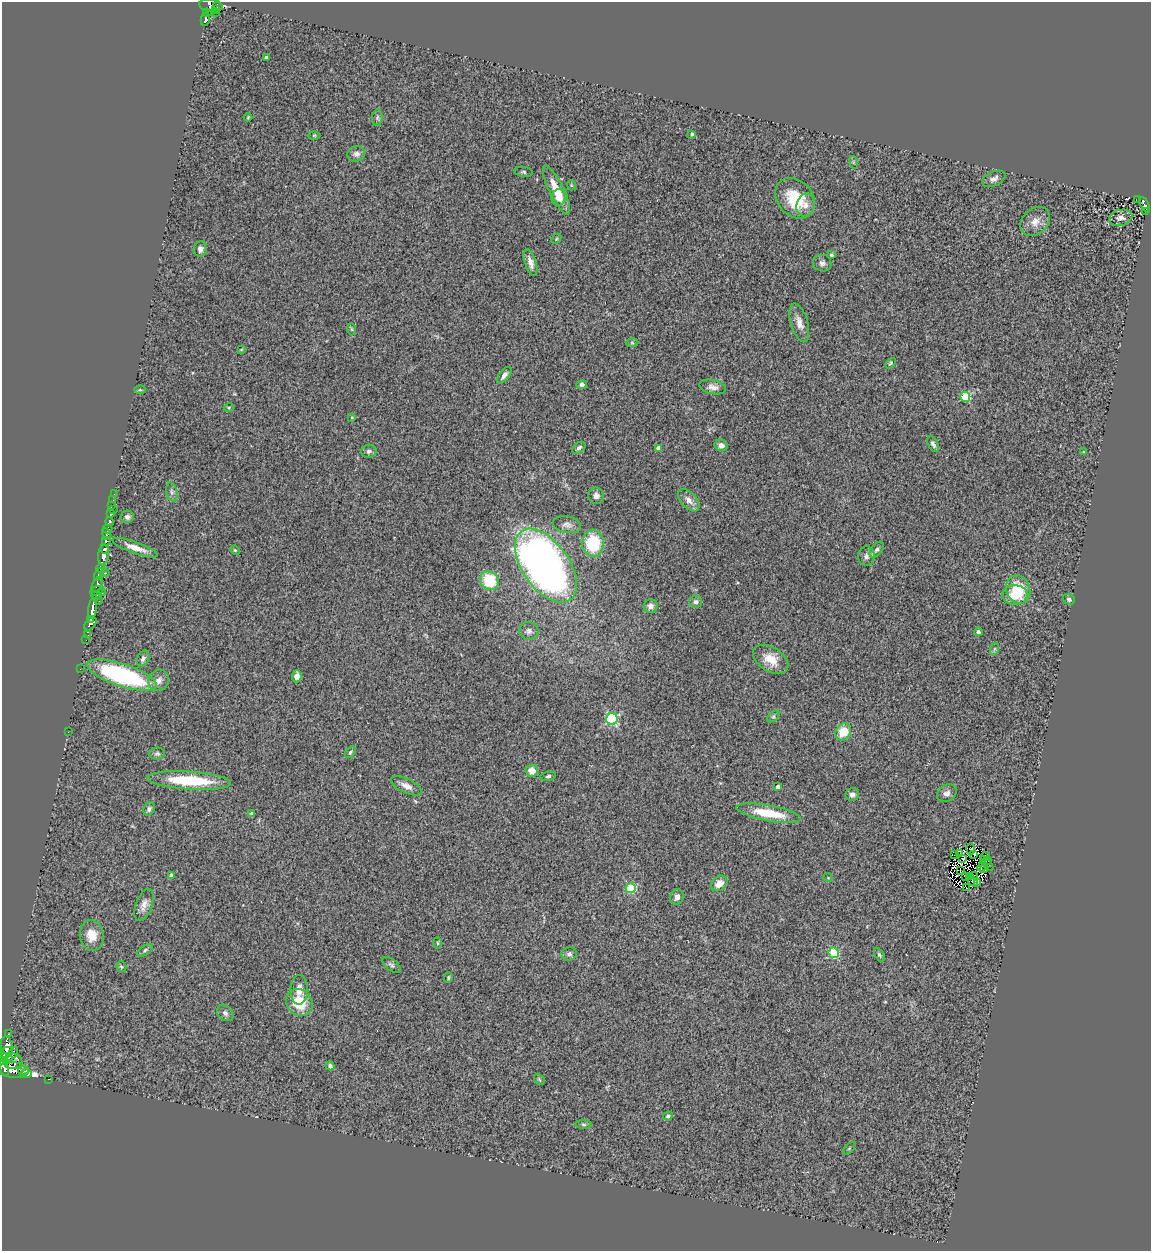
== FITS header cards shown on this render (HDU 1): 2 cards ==
NAXIS1  =                 1149
NAXIS2  =                 1249

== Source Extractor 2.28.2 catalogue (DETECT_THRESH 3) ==
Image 1149 x 1249 px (HDU 1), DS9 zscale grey, 1 PNG px = 1 image px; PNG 1153 x 1253 px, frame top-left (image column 1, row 1249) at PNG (2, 2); each listed source drawn as its Kron ellipse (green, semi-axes under 4 px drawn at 4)
Background 0.826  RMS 0.17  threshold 0.502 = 3 sigma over >= 5 px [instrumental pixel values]
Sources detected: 180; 15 with non-positive FLUX_AUTO (blend fragments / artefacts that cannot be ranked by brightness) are neither listed nor drawn; the other 165 listed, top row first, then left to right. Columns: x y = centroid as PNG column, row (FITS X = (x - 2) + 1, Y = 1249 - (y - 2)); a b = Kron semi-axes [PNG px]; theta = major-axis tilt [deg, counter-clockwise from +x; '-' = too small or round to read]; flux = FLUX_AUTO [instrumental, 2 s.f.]
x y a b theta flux
211 6 12 6 -9 1100
218 6 5 3 - 85
216 10 3 2 - 88
207 13 4 3 - 160
216 13 2 2 - 99
205 19 7 3 78 340
266 58 4 3 - 43
248 117 4 4 - 11
377 118 8 5 84 26
692 134 3 3 - 20
314 135 6 4 1 14
356 154 9 7 17 49
853 162 6 4 -72 18
524 172 9 5 -9 22
994 179 12 7 24 53
571 185 5 3 - 8.7
557 190 26 7 -63 250
559 197 8 7 - 66
795 198 22 17 -49 440
1138 199 3 2 - 19
805 205 11 9 75 81
1145 205 8 4 -63 350
1145 212 3 2 - 28
1121 218 12 8 14 62
1035 222 16 12 42 120
556 239 6 4 47 15
200 249 8 6 76 51
832 255 4 4 - 18
530 262 14 5 -72 80
822 263 9 8 - 44
799 323 20 8 -74 96
352 329 6 4 -88 15
632 343 6 4 -2 15
241 350 3 2 - 8.6
890 363 6 4 46 15
504 375 10 5 51 51
582 385 5 4 - 29
713 387 13 7 -11 61
140 390 6 4 -2 14
965 397 5 5 - 560
229 407 5 3 - 11
352 417 4 3 - 10
933 444 9 5 -62 33
721 445 6 6 - 48
579 448 7 5 39 26
658 448 4 4 - 44
369 451 7 6 - 31
1084 452 4 2 - 8.7
172 492 10 5 -77 36
114 494 3 2 - 14
596 496 8 7 - 46
113 500 2 2 - 9.8
689 500 13 7 -48 80
112 505 3 2 - 58
113 509 4 2 - 14
111 513 3 3 - 270
127 517 6 6 - 34
109 522 4 3 - 290
567 525 14 8 -11 62
107 529 5 4 - 450
106 534 6 4 -78 1000
106 541 4 3 - 630
593 543 13 11 88 570
135 548 24 6 -20 130
105 549 4 3 - 760
235 550 5 4 - 13
877 550 9 5 52 30
103 555 11 5 83 2100
866 556 9 8 - 45
546 566 42 23 -54 7000
101 568 5 4 - 290
105 573 5 4 - 300
99 574 7 3 64 450
489 581 10 9 - 420
97 585 8 4 62 900
1018 589 15 12 -67 410
97 591 7 3 22 320
102 593 3 2 - 13
96 595 5 3 - 270
1015 595 12 10 -4 240
1069 599 6 5 - 21
99 601 4 2 - 140
696 602 6 6 - 34
651 606 7 6 - 59
92 609 10 3 80 2000
90 619 4 3 - 550
91 624 8 4 49 900
529 631 9 9 - 54
978 632 4 4 - 32
88 635 4 3 - 66
86 640 2 2 - 11
994 649 6 4 71 19
143 659 8 5 62 42
771 659 19 12 -33 190
80 669 2 2 - 8
122 675 36 11 -18 1600
297 676 6 5 - 71
159 680 11 10 - 73
773 716 7 4 44 20
612 719 6 5 - 1300
68 732 2 2 - 24
843 732 9 7 58 240
350 752 6 4 52 18
157 754 8 6 0 25
532 771 6 6 - 120
548 776 8 4 10 23
189 781 42 9 -4 600
406 786 16 7 -26 80
778 787 3 3 - 37
947 793 10 8 35 57
852 795 7 6 - 47
149 809 7 5 58 30
769 813 33 8 -10 380
252 814 4 3 - 24
971 849 5 3 - 20
955 854 2 2 - 18
959 854 3 2 - 31
974 854 3 2 - 12
985 856 4 3 - 20
962 859 3 3 - 30
987 860 2 2 - 130
987 863 9 4 -51 24
982 866 5 2 - 15
984 868 4 2 - 20
960 871 3 2 - 5
171 875 4 4 - 46
966 876 2 2 - 13
974 876 4 4 - 28
970 877 3 2 - 14
828 878 4 4 - 11
972 881 6 2 -54 7.9
978 882 3 2 - 14
719 883 9 7 39 120
966 887 3 3 - 12
631 888 5 5 - 600
677 897 8 6 75 62
144 905 17 8 70 83
92 935 15 12 -81 180
438 943 6 4 -88 13
145 950 9 4 33 23
834 953 5 5 - 760
569 954 8 6 13 38
879 955 7 4 -58 19
391 965 11 5 -40 29
121 967 5 5 - 14
448 978 5 4 - 14
299 990 15 8 89 100
299 1002 14 12 -49 310
225 1013 9 7 -45 42
8 1034 3 2 - 12
7 1046 9 6 -76 2400
7 1052 7 5 27 1100
12 1054 8 3 52 930
6 1058 7 5 -19 1600
13 1061 9 7 0 730
330 1066 4 4 - 47
4 1068 9 4 -77 2800
13 1070 15 8 -4 2100
23 1070 5 4 - 330
26 1074 6 3 6 600
49 1079 3 2 - 25
539 1079 6 4 -47 15
668 1116 5 4 - 21
584 1125 8 4 -1 21
849 1148 8 3 45 12
At the frame edge (FLAGS 8, measured only in part): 2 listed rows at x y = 211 6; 4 1068
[15 non-positive-flux detections neither listed nor drawn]